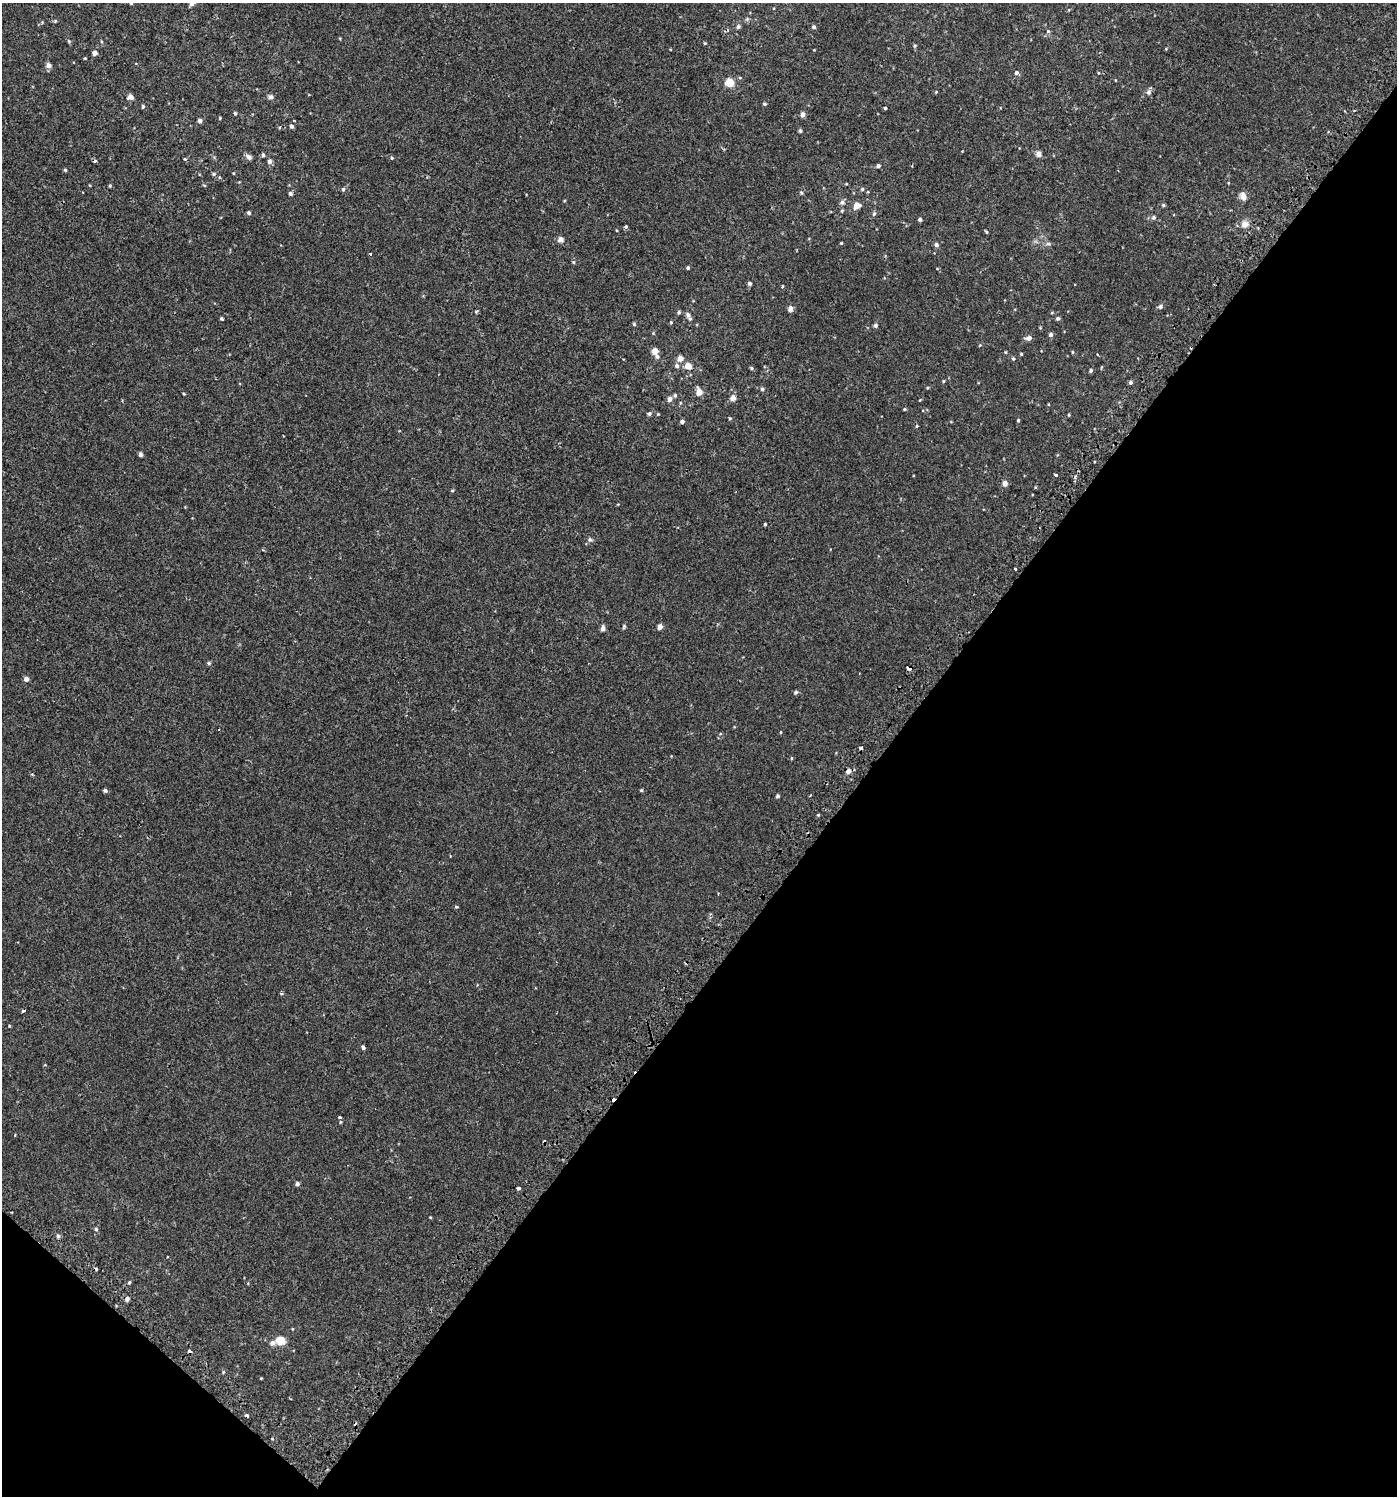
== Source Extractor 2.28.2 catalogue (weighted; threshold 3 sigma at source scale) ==
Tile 15 of 4 x 4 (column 3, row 4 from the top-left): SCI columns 3023-4417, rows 49-1542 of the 6113 x 6089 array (HDU 1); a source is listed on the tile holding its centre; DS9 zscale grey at full resolution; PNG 1399 x 1498 px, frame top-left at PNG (2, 3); no overlay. Shown black and unused: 39% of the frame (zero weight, under 2 of 3 exposures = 3% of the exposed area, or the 3 px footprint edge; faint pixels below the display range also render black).
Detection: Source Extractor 2.28.2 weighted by HDU 2 'WHT'; one run over the whole footprint, this tile lists its part. Background 6.49e-04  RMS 0.0026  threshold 0.0117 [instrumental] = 3 sigma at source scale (4.5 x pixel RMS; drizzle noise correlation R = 1.50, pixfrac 1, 0.0396/0.0396 arcsec/px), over >= 5 px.
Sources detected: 161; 11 cosmic-ray / hot-pixel residue — not listed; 1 inside a brighter listed object's ellipse — not listed separately; the other 149 listed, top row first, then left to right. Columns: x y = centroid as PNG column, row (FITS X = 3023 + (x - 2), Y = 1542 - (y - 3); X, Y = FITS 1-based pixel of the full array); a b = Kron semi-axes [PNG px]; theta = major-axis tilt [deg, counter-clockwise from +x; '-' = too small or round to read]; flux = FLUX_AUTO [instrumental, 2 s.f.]
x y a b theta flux
131 3 5 4 - 0.41
191 4 6 5 - 0.68
1069 10 5 3 - 0.19
55 21 5 4 - 0.28
738 27 7 6 - 0.49
814 27 4 4 - 0.54
1048 31 5 5 - 0.36
69 41 5 4 - 0.3
101 41 5 3 - 0.22
705 43 4 3 - 0.26
915 46 5 4 - 0.34
1166 49 5 3 - 0.2
95 53 5 5 - 1.1
85 58 3 3 - 0.23
48 65 5 5 - 1.4
1016 73 5 5 - 0.68
1098 73 4 3 - 0.18
740 78 5 3 - 0.25
729 82 5 5 - 5.6
936 92 4 3 - 0.2
1148 92 8 7 - 0.73
130 97 5 5 - 1.5
270 97 7 6 - 0.68
765 104 5 4 - 0.33
143 106 5 3 - 0.39
885 108 3 3 - 0.97
235 113 4 4 - 0.38
803 114 5 4 - 1.1
220 118 4 3 - 0.2
200 120 4 4 - 1
291 126 5 4 - 0.65
800 131 4 4 - 0.44
1038 154 7 6 - 1
263 155 4 4 - 0.52
249 157 9 6 -41 0.78
392 158 5 4 - 0.37
185 159 4 4 - 0.24
269 161 5 5 - 0.93
878 166 4 4 - 0.72
65 170 4 4 - 0.36
214 174 6 5 - 0.37
846 184 5 3 - 0.21
204 185 4 3 - 0.2
110 186 4 3 - 0.27
343 189 5 4 - 0.41
862 189 4 4 - 0.36
801 193 6 4 -67 0.32
290 194 5 4 - 0.57
1243 196 9 7 -71 1.5
842 202 8 7 - 0.77
857 205 6 5 - 2.7
1163 205 4 4 - 0.35
842 211 5 4 - 0.28
249 213 4 4 - 0.51
874 214 6 4 63 0.42
1154 217 6 6 - 0.58
920 220 4 3 - 0.6
1245 224 11 10 - 1.6
626 227 4 3 - 0.65
986 232 4 3 - 0.3
561 239 4 4 - 2
841 243 3 3 - 0.26
1048 244 8 4 -8 0.51
936 245 6 6 - 0.53
370 254 3 3 - 0.29
573 262 5 4 - 0.32
688 268 3 3 - 0.43
750 283 4 4 - 0.67
782 286 4 3 - 0.29
1160 306 6 5 - 0.6
790 309 7 5 85 1.2
476 312 4 4 - 0.34
679 312 5 4 - 0.41
688 315 7 5 -60 0.73
221 318 3 3 - 1
1058 318 5 5 - 0.57
671 322 4 3 - 0.27
634 324 5 4 - 0.33
875 325 5 5 - 0.57
1051 334 5 4 - 0.75
1029 338 7 5 12 1
980 345 5 4 - 0.23
655 351 5 4 - 3.2
1006 352 4 3 - 0.2
1072 352 4 4 - 0.25
1021 354 3 3 - 0.25
1097 354 3 2 - 0.35
657 357 6 5 - 0.56
680 358 5 4 - 2.5
1013 359 5 4 - 0.3
677 366 6 5 - 0.67
688 366 6 6 - 2.7
751 368 5 4 - 0.33
1091 370 5 4 - 0.46
943 381 4 4 - 0.25
1130 382 4 4 - 0.59
762 389 5 4 - 0.44
699 392 6 5 - 2.8
184 394 4 3 - 0.2
675 395 5 4 - 0.36
733 398 5 5 - 1.9
670 399 5 5 - 1.1
920 400 3 3 - 0.18
904 409 4 3 - 0.28
649 414 5 4 - 0.52
658 414 4 3 - 0.21
1069 415 4 3 - 0.24
730 418 4 4 - 0.3
1018 420 4 4 - 0.29
682 422 4 4 - 0.72
917 426 4 4 - 0.24
141 454 4 4 - 0.88
1056 475 3 3 - 2.2
1005 483 5 5 - 1.3
1035 487 4 3 - 0.18
452 491 4 3 - 0.29
618 504 4 3 - 0.18
765 524 3 3 - 0.32
590 540 7 6 - 0.53
1015 569 3 3 - 0.73
624 626 6 5 - 0.37
660 627 4 4 - 1.5
603 628 5 4 - 1.1
209 663 5 4 - 0.43
909 668 4 3 - 3.2
26 679 5 4 - 1.1
796 692 5 4 - 0.47
781 732 4 3 - 0.17
791 758 4 3 - 0.23
848 771 5 5 - 1.3
105 790 4 3 - 0.78
641 790 4 3 - 0.28
778 796 4 4 - 0.5
818 815 4 3 - 0.25
456 907 5 3 - 0.25
23 1011 3 3 - 1.4
9 1026 3 3 - 0.21
363 1047 4 4 - 0.72
339 1117 4 3 - 0.51
297 1184 4 4 - 0.71
519 1188 4 3 - 2.5
430 1217 4 3 - 0.17
96 1229 5 5 - 0.4
58 1236 5 4 - 0.63
129 1282 5 4 - 0.31
127 1299 5 4 - 0.69
281 1341 8 7 - 4.1
272 1343 7 6 - 0.82
261 1378 3 3 - 0.18
Overlapping masked pixels (flux is a lower limit): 2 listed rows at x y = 909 668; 848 771
Isophote crosses this tile's border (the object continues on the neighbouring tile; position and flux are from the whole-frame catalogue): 2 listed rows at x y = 131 3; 191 4